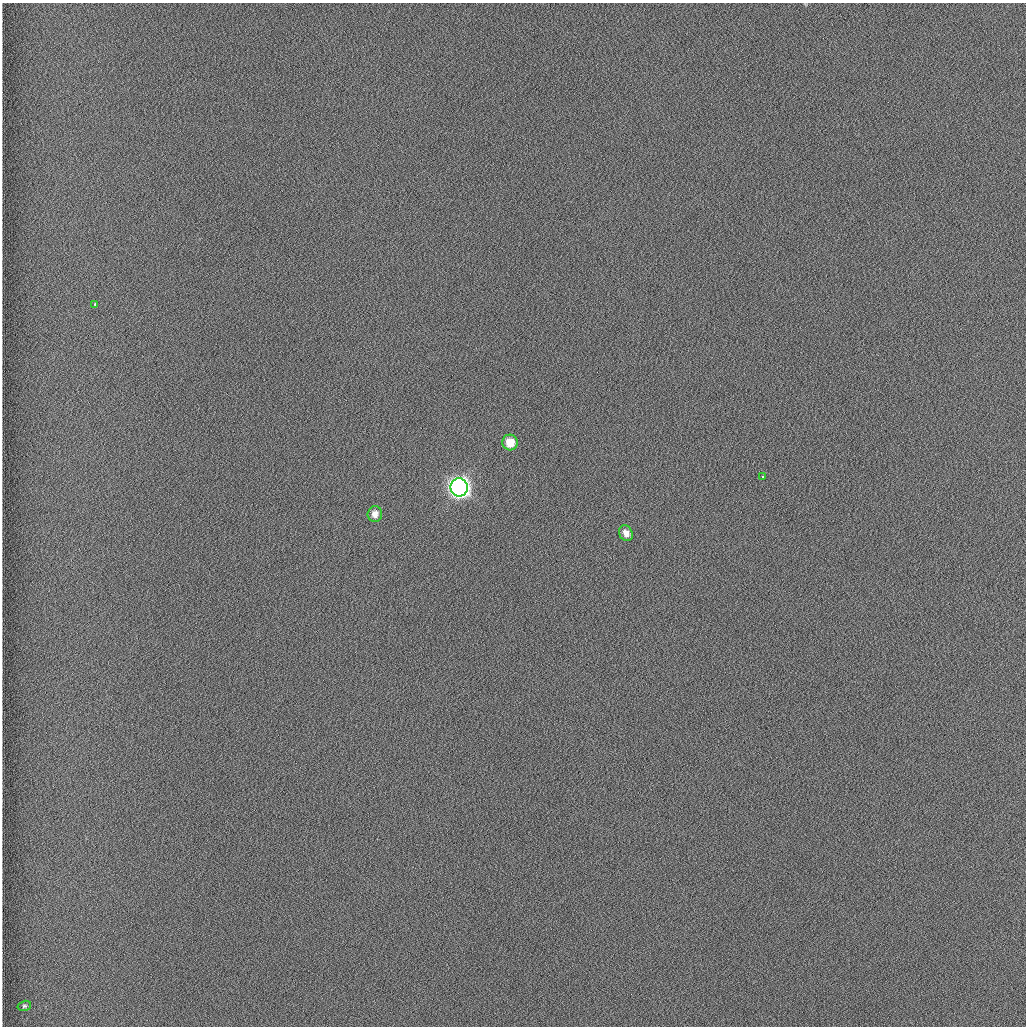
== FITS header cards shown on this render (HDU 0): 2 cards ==
NAXIS1  =                 1024 /fastest changing axis
NAXIS2  =                 1024 /next to fastest changing axis

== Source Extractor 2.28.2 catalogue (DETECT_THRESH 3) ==
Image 1024 x 1024 px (HDU 0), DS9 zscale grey, 1 PNG px = 1 image px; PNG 1028 x 1028 px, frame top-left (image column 1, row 1024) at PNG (2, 3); each listed source drawn as its Kron ellipse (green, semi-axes under 4 px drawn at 4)
Background 1260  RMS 6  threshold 17.9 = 3 sigma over >= 5 px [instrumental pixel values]
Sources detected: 7; all 7 listed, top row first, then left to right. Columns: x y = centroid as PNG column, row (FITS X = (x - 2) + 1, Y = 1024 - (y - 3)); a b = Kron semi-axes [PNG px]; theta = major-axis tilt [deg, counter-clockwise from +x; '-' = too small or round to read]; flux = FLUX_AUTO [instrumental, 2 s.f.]
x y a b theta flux
95 304 3 3 - 1600
510 442 8 7 - 6400
763 477 3 2 - 840
459 487 9 8 - 340000
375 514 8 7 - 2700
626 533 8 6 -64 2700
24 1006 7 5 15 720